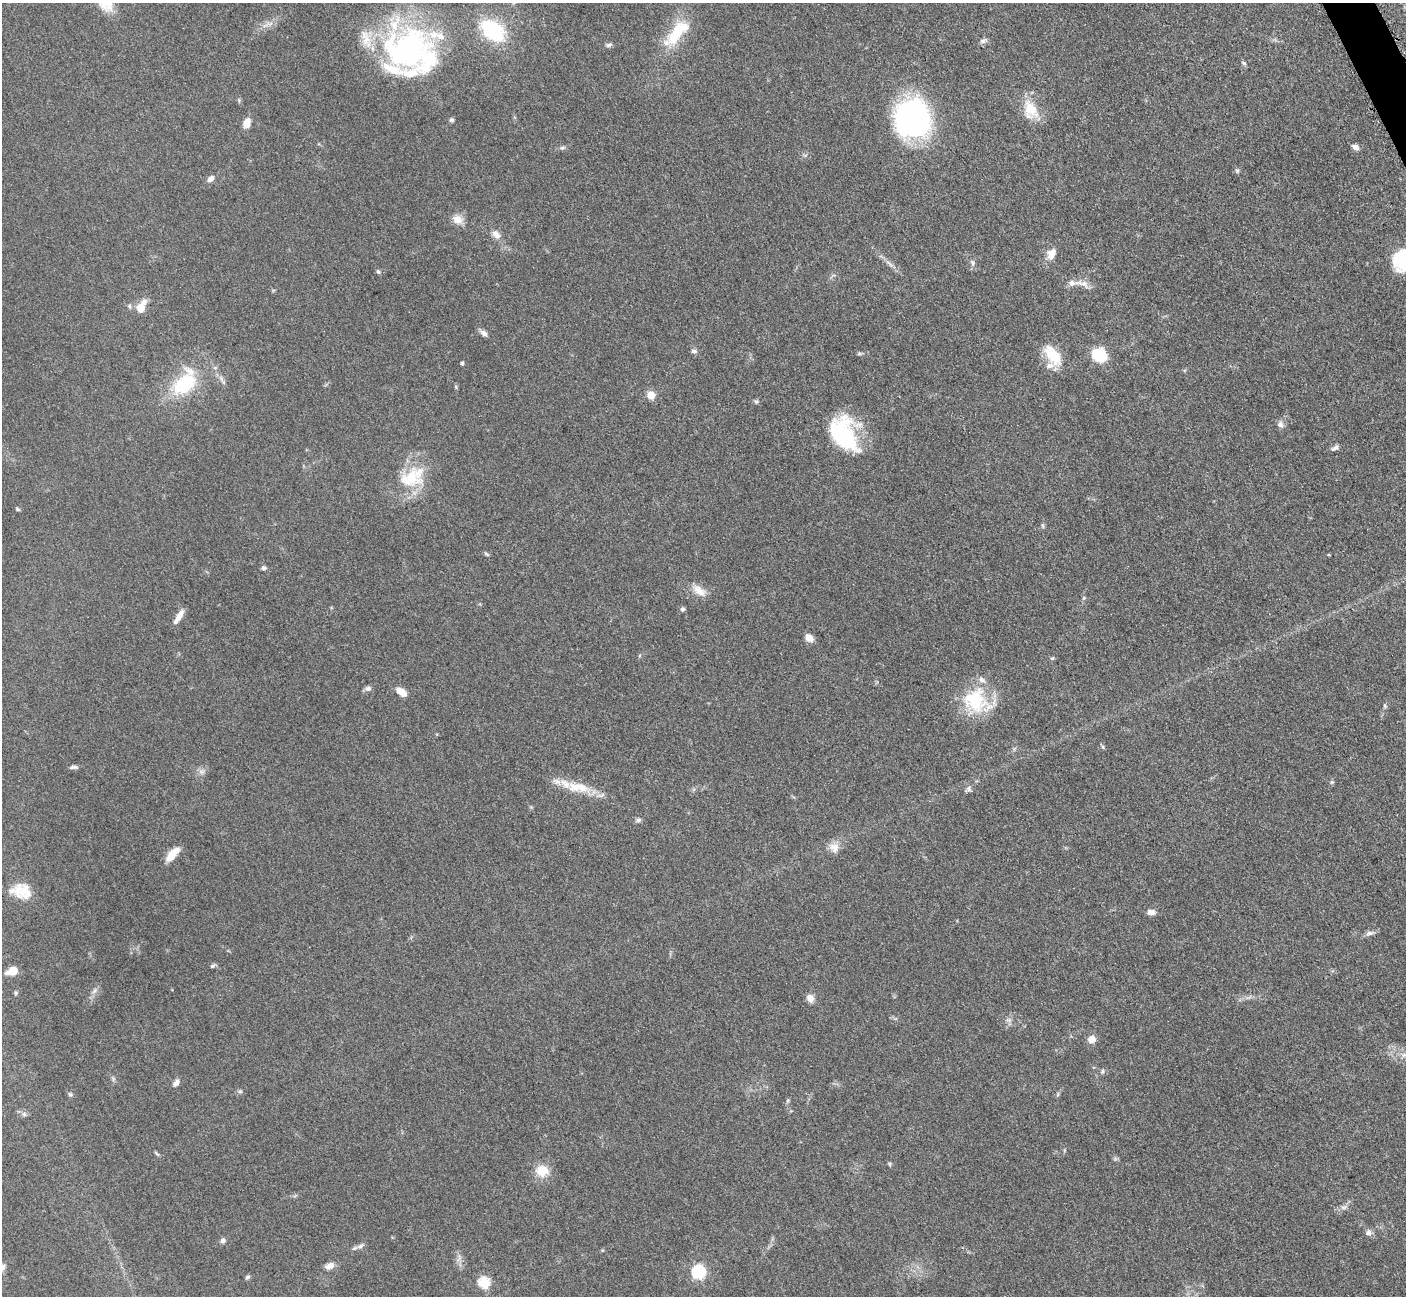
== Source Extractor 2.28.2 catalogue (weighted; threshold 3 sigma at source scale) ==
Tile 10 of 4 x 4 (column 2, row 3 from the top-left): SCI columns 1423-2826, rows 1591-2884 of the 5699 x 5661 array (HDU 1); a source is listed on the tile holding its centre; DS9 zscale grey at full resolution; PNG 1408 x 1298 px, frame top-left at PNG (2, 3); no overlay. Shown black and unused: <1% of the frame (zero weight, under 3 of 5 exposures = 4% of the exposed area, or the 3 px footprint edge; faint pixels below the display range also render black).
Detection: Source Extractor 2.28.2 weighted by HDU 2 'WHT'; one run over the whole footprint, this tile lists its part. Background 0.053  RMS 0.0056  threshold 0.0253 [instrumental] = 3 sigma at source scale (4.5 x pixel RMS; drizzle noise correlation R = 1.50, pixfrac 1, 0.05/0.05 arcsec/px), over >= 5 px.
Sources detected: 101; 3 inside a brighter object's white glare — not listed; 12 inside a brighter listed object's ellipse — not listed separately; the other 86 listed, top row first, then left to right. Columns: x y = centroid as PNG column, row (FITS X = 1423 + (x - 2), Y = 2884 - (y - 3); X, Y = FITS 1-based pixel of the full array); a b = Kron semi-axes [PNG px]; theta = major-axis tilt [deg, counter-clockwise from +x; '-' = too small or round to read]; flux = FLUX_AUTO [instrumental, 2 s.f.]
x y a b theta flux
492 31 28 18 -37 39
674 36 23 16 61 17
983 41 9 6 11 1.7
608 45 8 5 13 1.4
410 51 68 49 -29 140
1244 63 7 4 -37 0.96
1030 110 26 18 -74 14
912 119 32 29 -66 160
452 120 5 5 - 1.2
247 123 11 8 73 5.1
1355 147 8 6 -31 2.5
562 148 7 5 17 1.2
1237 170 8 5 -63 1
210 179 10 6 45 2.6
457 219 14 11 -27 5
496 234 14 8 -51 3.8
1051 254 15 10 65 5.8
1404 260 21 19 -82 36
973 263 9 6 -76 1.6
889 264 17 3 -43 2.6
378 272 7 5 -49 1
1081 283 25 7 -7 4.8
129 306 6 5 - 1.1
141 308 10 9 - 6.5
484 333 10 6 -37 2.3
694 351 8 5 -2 1.3
1053 355 28 14 -53 16
1099 355 9 8 - 38
462 363 4 3 - 1.1
184 384 22 15 38 36
651 395 5 5 - 16
756 401 6 5 - 0.98
1280 424 9 8 - 2.4
843 441 52 26 -44 35
1335 448 11 5 30 1.7
412 477 39 25 26 27
17 509 6 4 -28 0.81
1043 526 6 4 -71 0.79
486 554 7 4 -29 0.9
263 568 6 5 - 1.2
699 590 20 10 -37 5.8
682 609 6 6 - 1.1
179 616 15 7 58 4.5
809 638 8 6 -38 5.5
368 688 8 6 0 1.8
401 692 13 7 -35 5.8
976 701 36 30 -29 32
1385 706 6 4 -72 0.76
74 767 11 5 6 1.5
202 772 9 7 0 2.1
1332 782 5 5 - 0.89
578 787 38 14 -9 16
968 789 9 7 43 1.7
638 820 7 5 15 1.3
834 847 14 12 -33 5
172 854 18 8 48 8.3
21 891 26 18 -13 13
1151 912 10 6 -3 3.3
1369 933 12 6 18 2.3
212 966 7 5 31 1.1
12 971 11 7 19 8.3
95 991 10 6 52 2.1
16 993 6 5 - 0.84
810 998 11 9 -62 3.3
1009 1020 8 5 -11 1.5
1092 1039 5 5 - 11
1405 1055 11 6 14 2.4
1102 1071 6 4 62 0.94
176 1083 10 6 51 2.3
240 1091 6 4 0 0.89
70 1094 5 5 - 0.91
1058 1095 8 3 71 0.79
788 1101 7 4 70 0.89
24 1114 7 6 - 1.4
156 1153 9 3 -40 0.87
889 1164 6 4 -89 0.73
542 1171 10 9 - 13
1344 1207 11 5 23 2.1
1368 1233 8 7 - 2.4
223 1241 6 5 - 2.1
360 1246 12 6 31 1.9
459 1258 12 5 72 2.1
329 1266 11 7 21 3.9
698 1272 6 6 - 83
247 1277 7 5 18 0.99
484 1283 6 6 - 48
Isophote crosses this tile's border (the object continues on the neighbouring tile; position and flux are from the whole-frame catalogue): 2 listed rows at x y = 1404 260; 1405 1055